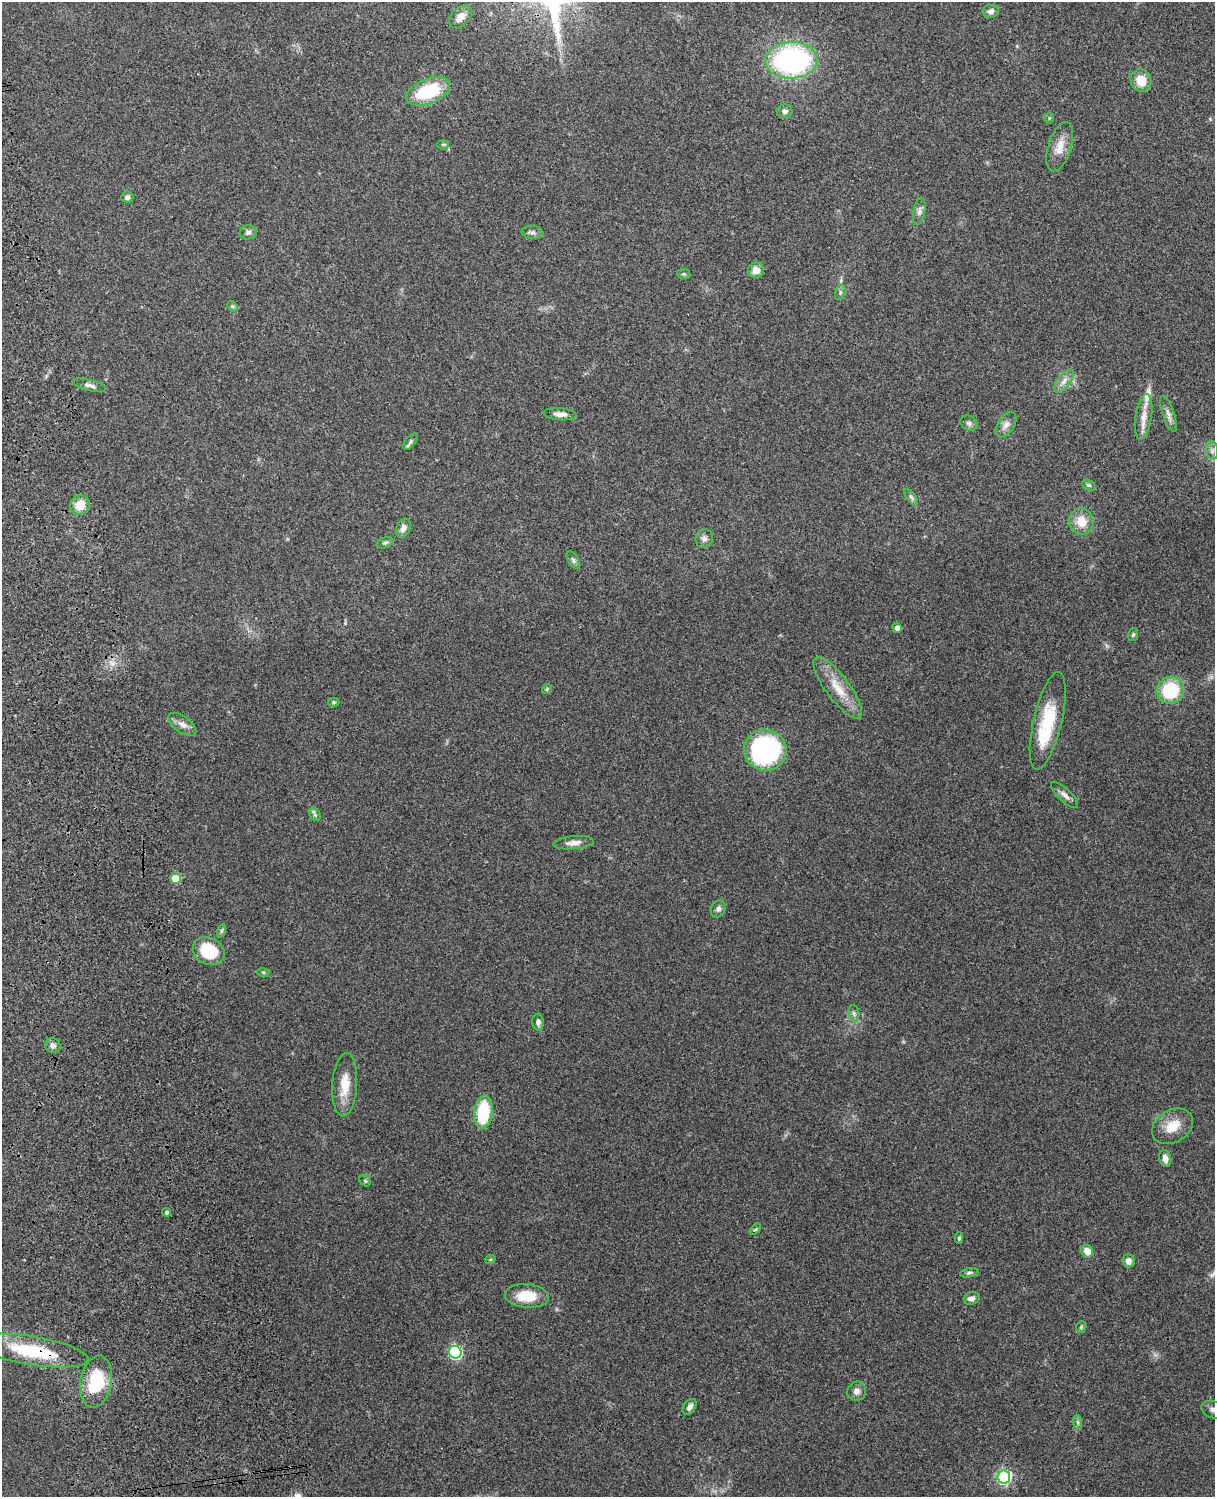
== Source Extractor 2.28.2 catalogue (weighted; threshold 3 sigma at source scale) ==
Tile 7 of 4 x 3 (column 3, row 2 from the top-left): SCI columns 2543-3755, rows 1660-3154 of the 5088 x 4927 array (HDU 1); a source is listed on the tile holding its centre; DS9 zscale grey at full resolution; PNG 1217 x 1499 px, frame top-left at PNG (2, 2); each listed source drawn as its Kron ellipse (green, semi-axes under 4 px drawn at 4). Shown black and unused: <1% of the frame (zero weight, under 3 of 4 exposures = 6% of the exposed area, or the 3 px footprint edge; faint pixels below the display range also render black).
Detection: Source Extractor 2.28.2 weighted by HDU 2 'WHT'; one run over the whole footprint, this tile lists its part. Background 0.221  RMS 0.0083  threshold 0.0372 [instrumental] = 3 sigma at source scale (4.5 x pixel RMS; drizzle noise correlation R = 1.50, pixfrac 1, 0.05/0.05 arcsec/px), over >= 5 px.
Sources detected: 78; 1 inside a brighter listed object's ellipse — not listed separately; the other 77 listed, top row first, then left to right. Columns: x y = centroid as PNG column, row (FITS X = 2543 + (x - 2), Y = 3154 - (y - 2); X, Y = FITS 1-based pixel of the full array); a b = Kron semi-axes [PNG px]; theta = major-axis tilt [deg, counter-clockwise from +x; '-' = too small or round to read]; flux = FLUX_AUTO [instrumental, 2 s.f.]
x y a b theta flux
991 11 8 6 7 3.6
460 17 13 8 46 7.7
792 60 26 18 3 170
1141 81 11 10 - 15
428 91 23 12 22 46
785 111 8 7 - 2.8
1049 118 5 5 - 1
443 144 6 4 0 1.3
1060 147 25 11 73 12
127 197 6 6 - 2.5
919 211 14 6 79 3.3
248 232 8 7 - 2.6
532 232 11 6 -6 2.7
756 270 8 7 - 7.3
684 274 7 5 -11 1.2
840 292 8 5 72 1.9
232 306 6 4 -45 1.3
1064 381 14 6 52 4.7
89 385 17 5 -15 3.7
560 414 17 6 -4 4.9
1168 414 19 6 -71 4.4
1144 417 23 8 81 9.5
969 423 9 7 -33 2.5
1006 425 14 8 57 4.9
410 442 10 4 51 2.1
1212 450 9 6 -84 2.9
1089 485 7 4 -26 1.6
911 497 9 4 -54 2.2
80 505 10 9 - 12
1081 522 13 12 - 13
403 528 10 7 64 4.4
704 539 9 8 - 3.3
385 543 8 5 20 1.9
573 560 10 5 -58 2.2
897 628 5 4 - 5
1133 635 7 5 75 1.4
838 688 37 12 -53 19
547 689 5 4 - 1
1170 690 14 13 - 42
334 702 6 4 -1 1.2
1048 721 50 14 77 43
182 724 16 8 -36 5.6
765 750 21 20 - 140
1065 795 17 6 -43 4.3
315 815 6 5 - 1.8
573 843 20 6 5 5.2
176 879 5 5 - 21
718 909 9 7 63 2.9
221 931 7 4 72 1.4
209 951 16 13 -25 35
263 972 6 4 -18 1
854 1013 8 5 -83 2.1
538 1022 8 5 -84 3
53 1045 8 7 - 3.2
345 1085 32 12 86 17
483 1112 16 9 83 41
1172 1126 22 16 31 15
1165 1158 8 6 -75 4.4
365 1181 6 5 - 1.3
167 1212 4 4 - 2.1
755 1229 6 4 43 1
959 1238 6 4 90 1.2
1087 1251 7 6 - 8.1
490 1260 5 3 - 0.87
1128 1261 7 6 - 4.4
969 1273 9 4 11 1.8
527 1296 22 12 -5 21
972 1298 8 6 18 3.9
1081 1327 6 4 49 1.2
31 1351 58 14 -9 47
455 1352 6 6 - 120
96 1382 26 15 80 42
857 1391 10 9 - 4.1
690 1407 9 6 56 3.6
1213 1410 12 8 -20 4
1078 1422 7 4 -88 1.6
1004 1477 6 6 - 150
Overlapping masked pixels (flux is a lower limit): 1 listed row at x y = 31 1351
Isophote crosses this tile's border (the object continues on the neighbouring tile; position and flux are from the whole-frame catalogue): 1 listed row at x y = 1213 1410